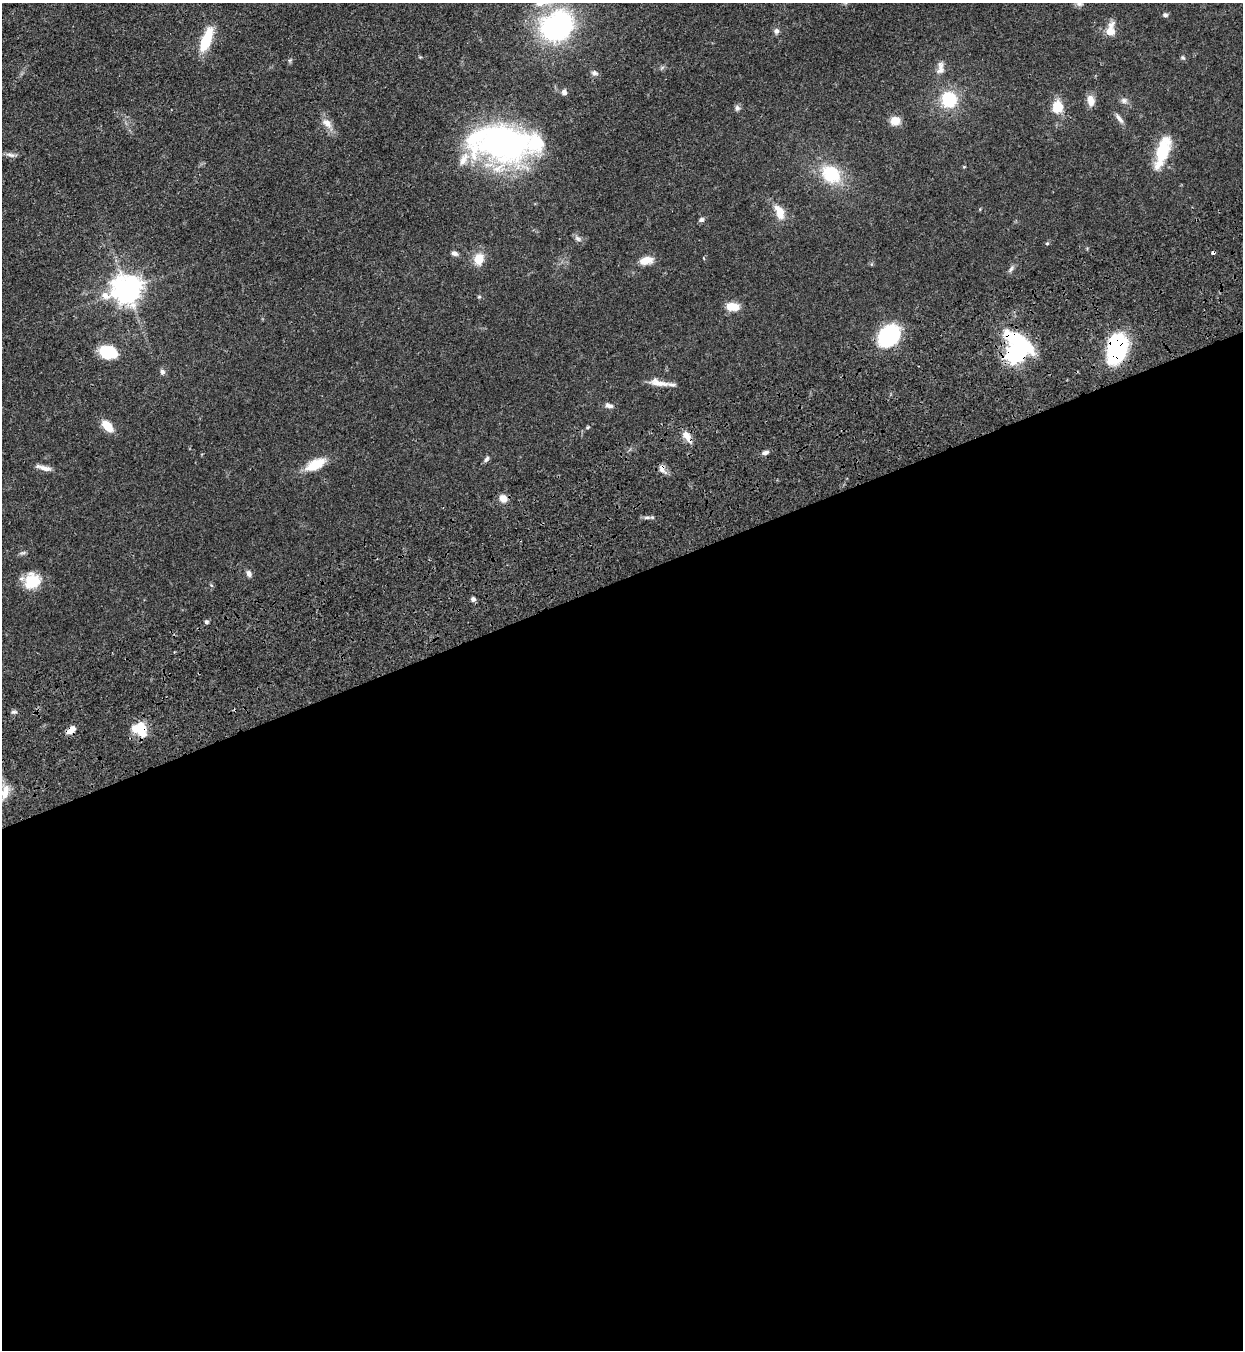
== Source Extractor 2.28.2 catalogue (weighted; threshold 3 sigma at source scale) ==
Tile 15 of 4 x 4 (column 3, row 4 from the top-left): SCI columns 2940-4180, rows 185-1532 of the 5663 x 5760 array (HDU 1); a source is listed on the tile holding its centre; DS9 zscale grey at full resolution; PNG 1245 x 1352 px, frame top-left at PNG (2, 3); no overlay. Shown black and unused: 57% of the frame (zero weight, under 3 of 4 exposures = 11% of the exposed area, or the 3 px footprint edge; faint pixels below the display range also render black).
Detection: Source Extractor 2.28.2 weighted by HDU 2 'WHT'; one run over the whole footprint, this tile lists its part. Background 0.0518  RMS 0.0042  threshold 0.0188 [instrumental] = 3 sigma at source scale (4.5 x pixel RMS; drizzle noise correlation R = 1.50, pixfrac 1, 0.05/0.05 arcsec/px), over >= 5 px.
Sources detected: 67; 3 inside a brighter object's white glare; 1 cosmic-ray / hot-pixel residue — not listed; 4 inside a brighter listed object's ellipse — not listed separately; the other 59 listed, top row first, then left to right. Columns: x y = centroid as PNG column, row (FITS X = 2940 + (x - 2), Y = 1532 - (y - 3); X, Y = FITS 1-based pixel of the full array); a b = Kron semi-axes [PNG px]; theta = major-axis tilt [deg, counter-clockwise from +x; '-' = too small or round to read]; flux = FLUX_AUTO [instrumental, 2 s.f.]
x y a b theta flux
1079 3 10 8 50 1.9
1165 15 6 5 - 1
557 25 28 24 34 79
1110 30 18 9 80 4.5
776 31 8 7 - 1.2
206 40 28 10 69 13
1183 58 6 5 - 0.65
940 68 19 9 84 2.8
594 73 9 6 -12 1.3
564 92 7 6 - 1.4
949 100 14 14 - 18
1091 100 12 8 -73 3.8
1124 101 9 7 -57 1.4
737 108 8 6 -60 1.1
1057 108 14 11 76 7.9
1119 118 15 5 -52 1.9
895 121 10 9 - 4.8
327 123 15 9 -43 3.4
503 143 53 42 5 110
1163 150 34 15 72 16
10 155 14 5 -13 1.5
831 174 23 18 -37 18
780 212 20 10 -66 5.7
701 220 7 5 31 1
578 238 10 6 -45 1.3
1047 243 4 4 - 0.51
454 253 9 6 -17 1.3
703 258 4 3 - 0.33
479 259 17 13 84 5.6
646 260 15 8 12 5.1
1011 269 11 5 56 1.2
126 289 9 8 - 560
479 297 6 4 0 0.48
733 307 15 9 -7 5.4
888 336 14 11 45 54
1117 349 24 15 79 45
108 352 14 10 -15 21
1014 354 7 7 - 170
162 372 8 6 -60 1.3
659 383 27 8 -11 4.4
609 406 11 6 -16 1.5
107 426 16 9 -47 6
587 427 5 4 - 0.52
687 436 16 7 -57 3.8
765 452 9 5 23 1.3
486 459 10 5 57 1
315 465 25 11 27 8.8
44 468 20 6 -15 2.8
662 469 12 8 -65 2
503 499 9 8 - 3.7
647 517 8 4 1 1
249 573 8 6 -61 1.4
32 581 15 13 55 14
473 599 6 6 - 1
206 622 4 4 - 0.99
14 712 9 3 0 0.7
142 729 19 12 -74 7.9
71 730 10 6 39 3.3
4 794 12 10 -65 3.9
Overlapping masked pixels (flux is a lower limit): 7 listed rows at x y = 888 336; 1117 349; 1014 354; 687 436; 662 469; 142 729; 71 730
Isophote crosses this tile's border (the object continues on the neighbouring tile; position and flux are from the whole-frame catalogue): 2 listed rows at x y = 1079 3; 557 25